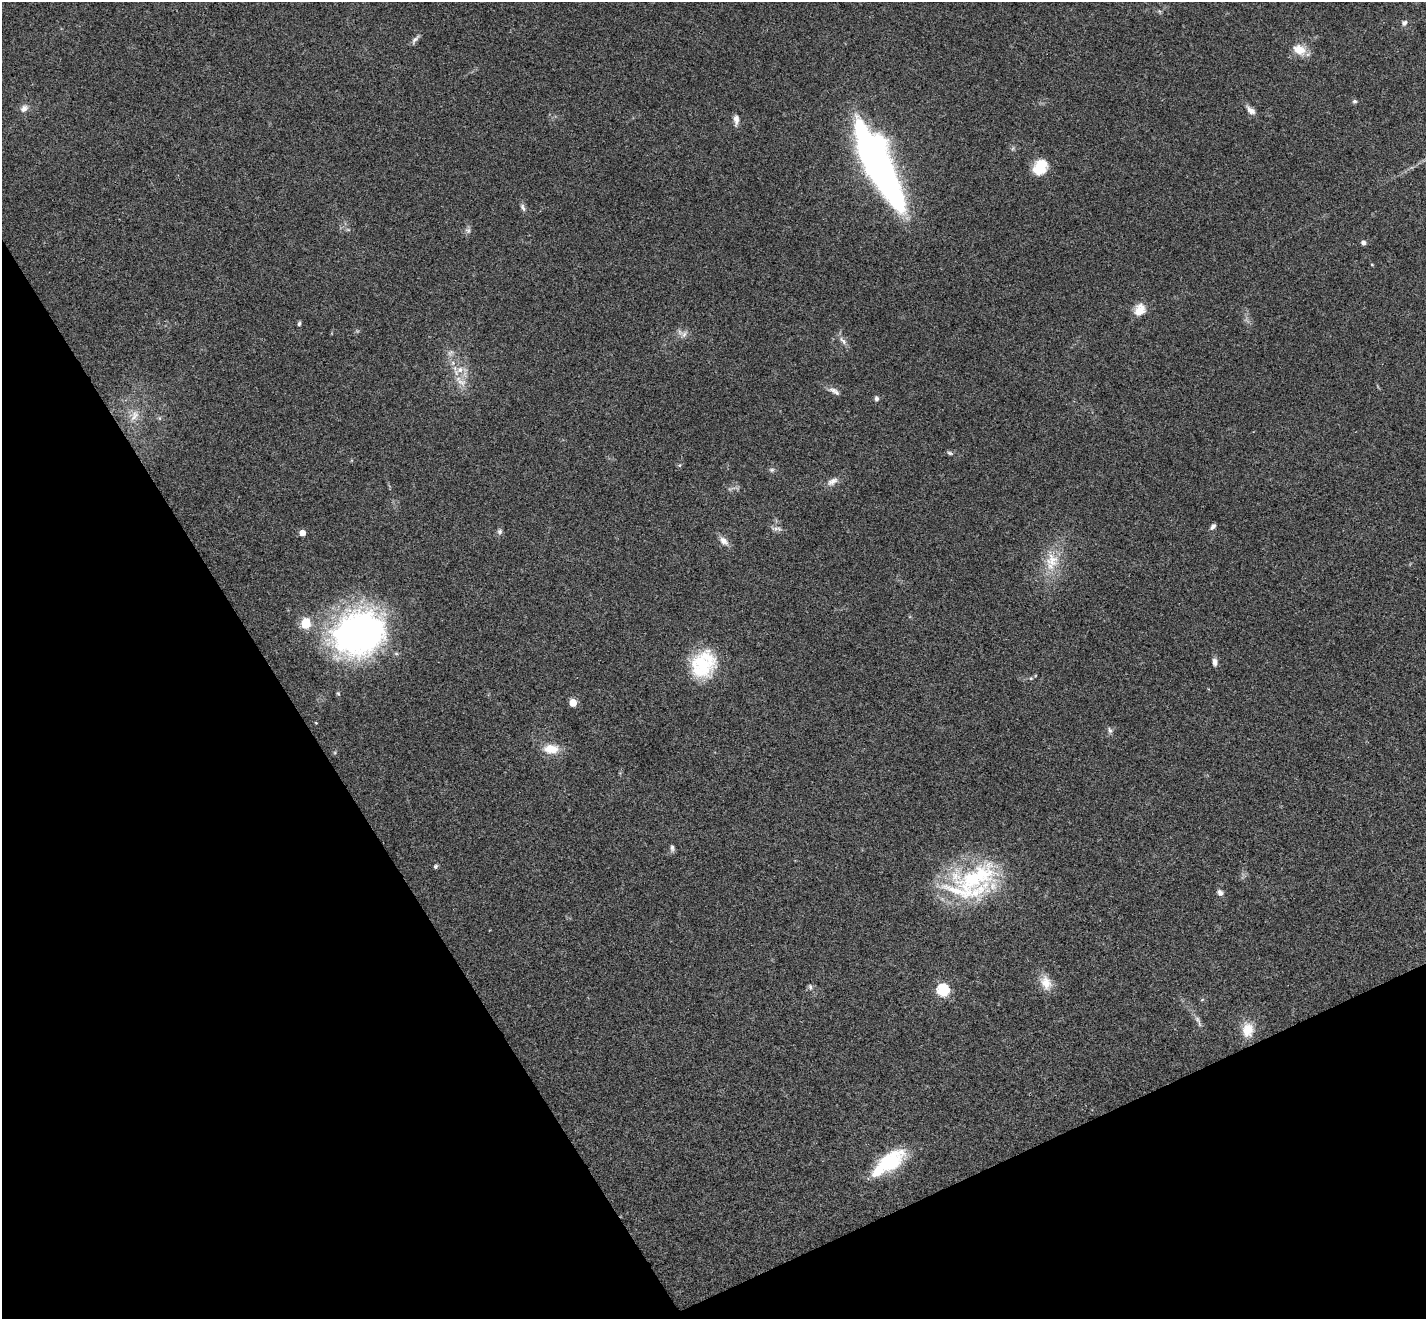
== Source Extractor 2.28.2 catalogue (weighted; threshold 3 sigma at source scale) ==
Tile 14 of 4 x 4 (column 2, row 4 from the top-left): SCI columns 1480-2903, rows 319-1635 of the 5803 x 5771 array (HDU 1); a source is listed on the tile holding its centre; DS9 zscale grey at full resolution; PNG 1428 x 1321 px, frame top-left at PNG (2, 2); no overlay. Shown black and unused: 27% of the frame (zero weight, under 3 of 4 exposures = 6% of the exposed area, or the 3 px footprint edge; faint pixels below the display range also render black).
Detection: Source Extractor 2.28.2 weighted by HDU 2 'WHT'; one run over the whole footprint, this tile lists its part. Background 0.0573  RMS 0.0052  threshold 0.0232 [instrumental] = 3 sigma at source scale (4.5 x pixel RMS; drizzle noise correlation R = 1.50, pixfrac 1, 0.05/0.05 arcsec/px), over >= 5 px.
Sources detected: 59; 1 too faint to see at this stretch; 4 inside a brighter object's white glare — not listed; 1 inside a brighter listed object's ellipse — not listed separately; the other 53 listed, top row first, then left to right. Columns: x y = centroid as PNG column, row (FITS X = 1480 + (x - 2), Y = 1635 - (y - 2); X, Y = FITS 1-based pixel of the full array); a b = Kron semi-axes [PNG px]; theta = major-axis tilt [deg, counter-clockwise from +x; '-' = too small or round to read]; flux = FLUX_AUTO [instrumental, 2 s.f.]
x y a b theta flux
1404 23 8 7 - 1.8
415 39 15 5 50 1.9
1299 50 18 12 -25 8.4
1355 101 5 5 - 1.1
24 108 12 9 48 3
1251 110 15 7 -41 3.2
736 120 14 6 -90 2.9
878 164 83 22 -63 240
1040 167 19 15 54 13
523 207 11 5 -63 1.7
468 230 8 7 - 1.7
1363 243 6 5 - 1.6
1372 264 5 3 - 0.46
1140 310 16 13 63 6.5
299 323 6 4 73 1
684 334 12 7 53 2.5
843 341 14 6 -48 2.5
450 353 11 7 57 2.4
460 370 11 8 33 4.5
461 382 17 9 -28 5.4
833 390 14 7 -22 2.7
876 399 7 6 - 1.3
134 415 18 10 67 5.6
950 453 9 5 -16 1
679 465 5 5 - 0.75
772 470 8 6 -13 1.2
832 481 16 8 30 3.7
1213 526 7 5 52 1.8
776 529 17 5 -9 2.1
500 532 8 6 79 1.5
302 533 5 4 - 5.3
724 541 15 9 -42 3.6
1052 561 25 20 -73 15
305 623 9 8 - 15
363 633 60 47 77 150
1215 662 10 6 -84 2.4
703 664 29 25 58 34
1031 678 6 5 - 0.79
338 694 6 4 -61 0.79
573 703 5 5 - 18
316 723 4 3 - 0.4
1110 730 9 5 -65 1.4
551 749 17 11 -4 9.7
672 848 10 5 -87 1.5
436 866 5 4 - 1
975 878 64 38 13 68
1220 893 8 7 - 2
1046 983 21 14 -68 7.4
810 987 8 6 -65 1.4
943 990 6 6 - 70
1197 1019 13 6 -56 2.3
1248 1030 17 13 90 10
889 1163 35 18 35 35